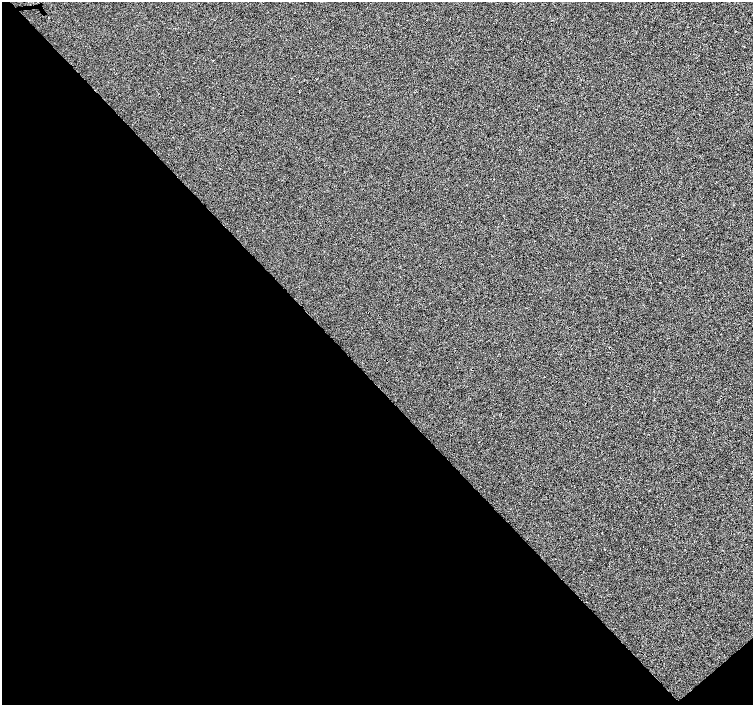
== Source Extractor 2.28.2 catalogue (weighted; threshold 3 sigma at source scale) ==
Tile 14 of 4 x 4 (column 2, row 4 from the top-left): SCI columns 1505-3006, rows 153-1558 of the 6021 x 5992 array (HDU 1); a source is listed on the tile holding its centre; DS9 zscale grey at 2 x 2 block average (1 PNG px = mean of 2 x 2 image px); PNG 755 x 707 px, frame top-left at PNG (2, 2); no overlay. Shown black and unused: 47% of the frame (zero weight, under 3 of 4 exposures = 2% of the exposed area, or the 3 px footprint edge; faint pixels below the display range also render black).
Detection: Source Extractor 2.28.2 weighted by HDU 2 'WHT'; one run over the whole footprint, this tile lists its part. Background -0.00101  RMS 0.0066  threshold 0.0296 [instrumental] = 3 sigma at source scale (4.5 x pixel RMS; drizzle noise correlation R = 1.50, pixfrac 1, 0.0396/0.0396 arcsec/px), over >= 5 px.
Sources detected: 4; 1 cosmic-ray / hot-pixel residue — not listed; the other 3 listed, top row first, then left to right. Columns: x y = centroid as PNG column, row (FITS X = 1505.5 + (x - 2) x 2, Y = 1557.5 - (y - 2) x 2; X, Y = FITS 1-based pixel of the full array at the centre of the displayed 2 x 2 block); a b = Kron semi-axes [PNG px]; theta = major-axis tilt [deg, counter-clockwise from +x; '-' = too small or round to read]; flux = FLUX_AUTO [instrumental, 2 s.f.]
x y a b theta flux
213 60 2 2 - 0.79
660 282 2 2 - 0.57
544 377 2 2 - 1.2